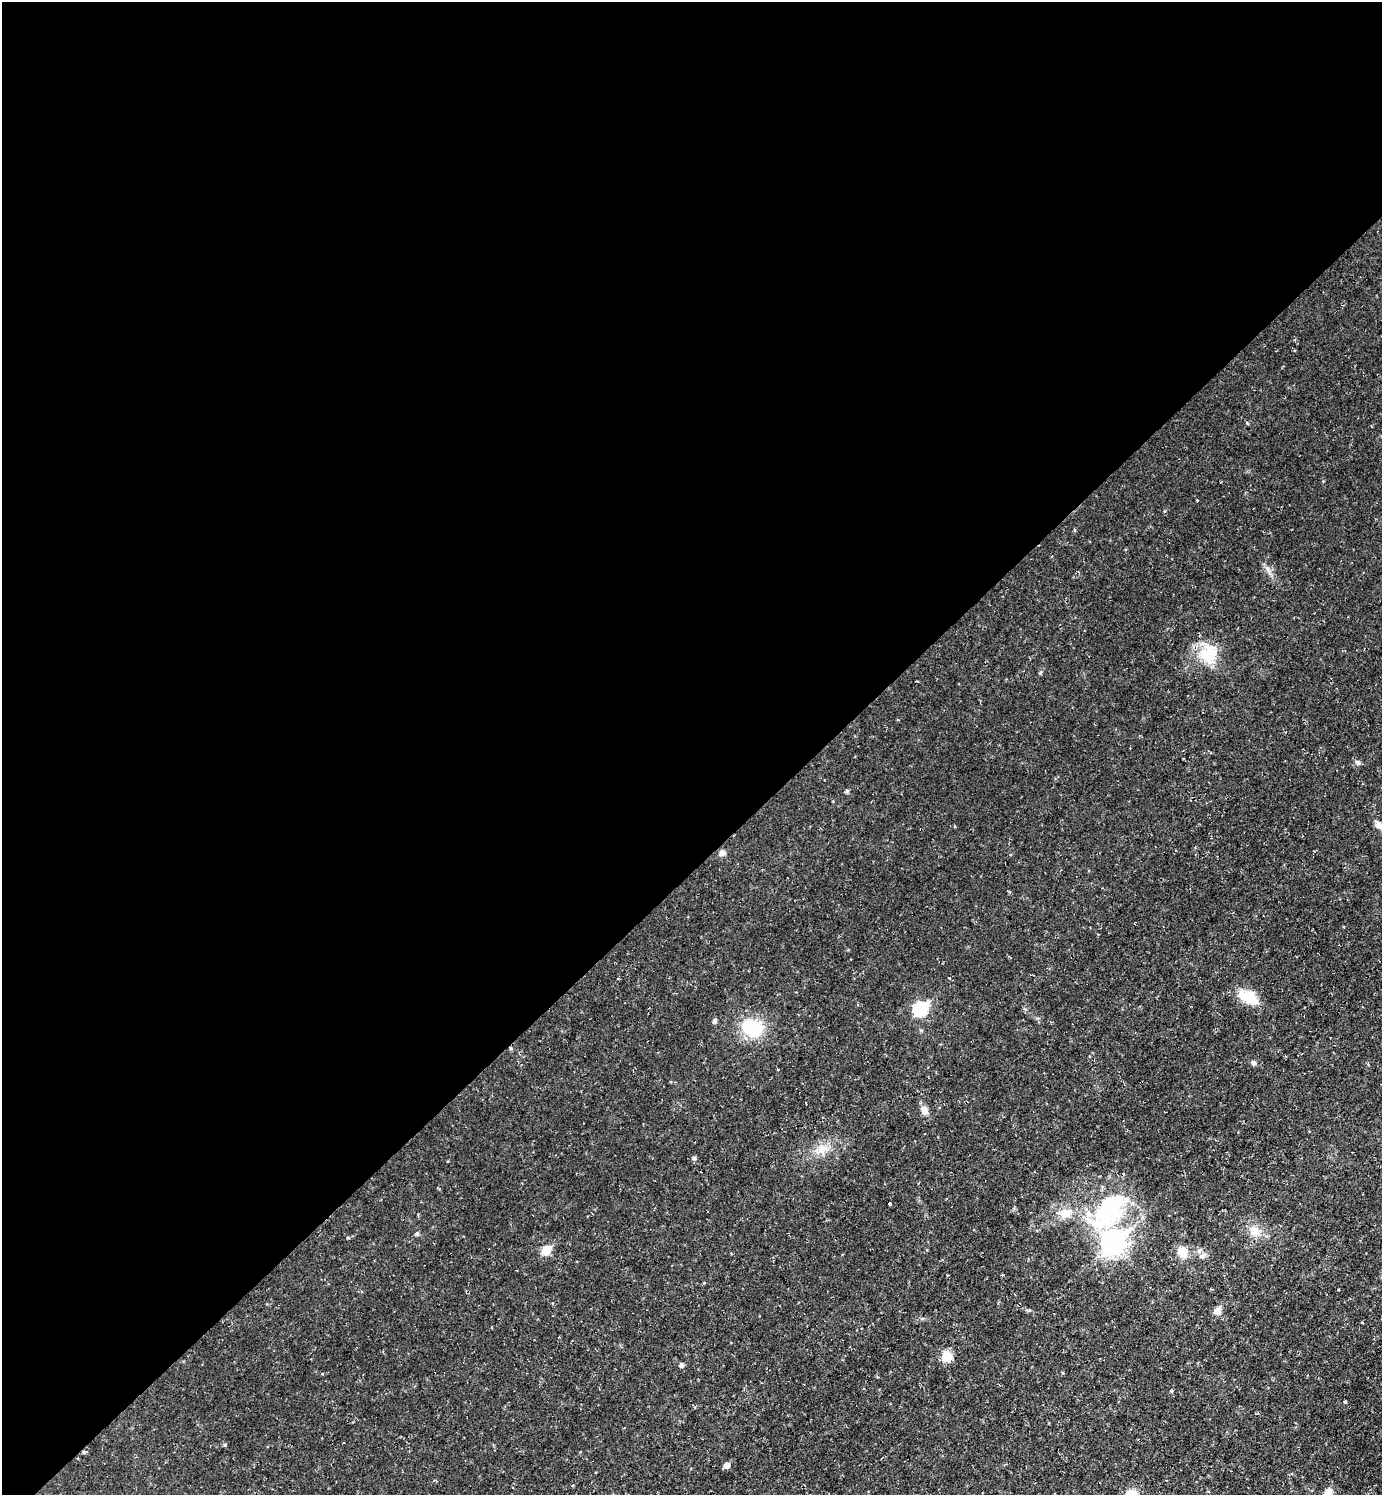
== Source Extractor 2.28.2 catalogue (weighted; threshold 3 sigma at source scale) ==
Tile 2 of 4 x 4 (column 2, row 1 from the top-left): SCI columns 1536-2915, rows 4481-5973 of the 5971 x 5973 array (HDU 1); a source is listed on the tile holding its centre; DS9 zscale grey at full resolution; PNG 1384 x 1497 px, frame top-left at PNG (2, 2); no overlay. Shown black and unused: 58% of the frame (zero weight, under 2 of 3 exposures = <1% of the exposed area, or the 3 px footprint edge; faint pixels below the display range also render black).
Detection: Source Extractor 2.28.2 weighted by HDU 2 'WHT'; one run over the whole footprint, this tile lists its part. Background 0.04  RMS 0.0078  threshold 0.0352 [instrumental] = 3 sigma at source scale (4.5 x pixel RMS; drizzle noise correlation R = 1.50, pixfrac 1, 0.05/0.05 arcsec/px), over >= 5 px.
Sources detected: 27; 1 cosmic-ray / hot-pixel residue — not listed; the other 26 listed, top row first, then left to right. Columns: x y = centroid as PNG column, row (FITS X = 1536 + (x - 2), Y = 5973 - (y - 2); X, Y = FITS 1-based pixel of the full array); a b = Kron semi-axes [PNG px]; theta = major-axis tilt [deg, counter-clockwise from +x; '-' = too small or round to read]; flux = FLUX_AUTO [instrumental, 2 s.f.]
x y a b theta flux
1208 655 27 17 3 19
1358 762 6 5 - 1.4
847 791 5 4 - 1.1
1379 825 13 7 -43 4.6
722 853 7 7 - 2.5
1248 997 15 10 -27 21
921 1009 7 6 - 64
715 1021 5 5 - 1.4
753 1028 19 14 -21 32
1253 1062 8 4 82 1.2
924 1110 10 7 -70 4.1
822 1149 9 6 20 3.8
694 1158 5 4 - 1.3
890 1204 3 3 - 5.3
1109 1210 41 31 44 66
1065 1213 8 7 - 12
417 1233 5 4 - 1.4
1113 1242 10 8 42 380
546 1250 6 5 - 19
1182 1252 13 10 -60 8.1
1338 1289 3 3 - 1.7
1217 1311 11 8 35 3.5
947 1356 9 8 - 14
681 1365 5 4 - 1.8
727 1465 5 5 - 3.9
1328 1493 13 7 48 4.2
Isophote crosses this tile's border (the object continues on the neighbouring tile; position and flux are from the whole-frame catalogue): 2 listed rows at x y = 1379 825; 1328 1493